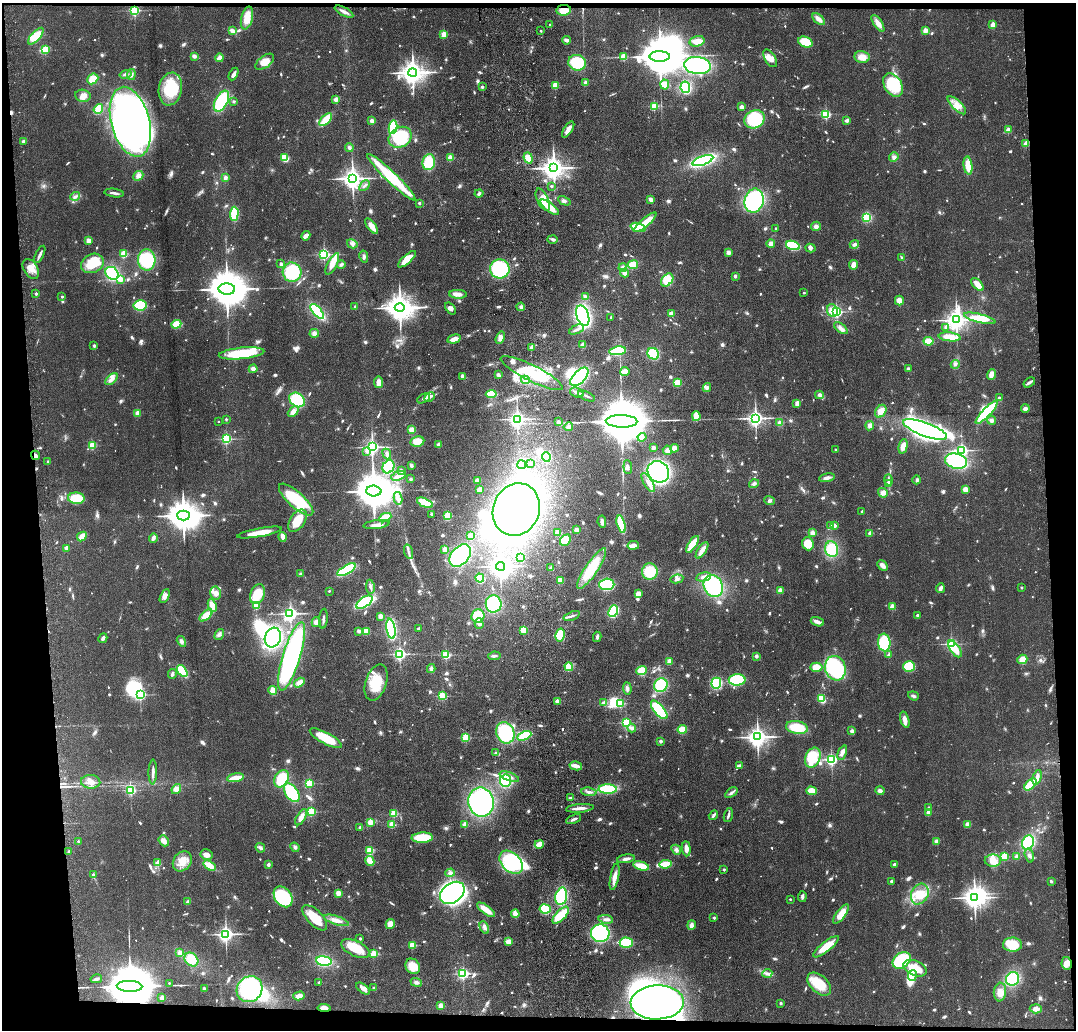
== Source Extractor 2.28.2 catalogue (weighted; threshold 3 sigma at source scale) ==
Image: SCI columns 115-4409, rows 114-4223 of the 4525 x 4336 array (HDU 1 of 3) = the unmasked area's bounding box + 8 px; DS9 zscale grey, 4 x 4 block average (1 PNG px = mean of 4 x 4 image px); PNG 1078 x 1032 px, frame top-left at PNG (2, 3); each listed source drawn as its Kron ellipse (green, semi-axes under 4 px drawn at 4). Shown black and unused: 8% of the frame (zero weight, under 3 of 4 exposures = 6% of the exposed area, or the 3 px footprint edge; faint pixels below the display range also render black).
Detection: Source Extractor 2.28.2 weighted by HDU 2 'WHT'. Background 0.0633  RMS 0.006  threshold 0.0272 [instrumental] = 3 sigma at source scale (4.5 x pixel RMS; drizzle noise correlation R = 1.50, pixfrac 1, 0.05/0.05 arcsec/px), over >= 5 px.
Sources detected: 1120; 4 too faint to see at this stretch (4 x 4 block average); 35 inside a brighter object's white glare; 3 cosmic-ray / hot-pixel residue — neither listed nor drawn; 8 coinciding with a brighter row at this scale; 54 inside a brighter listed object's ellipse — not listed separately; of the other 1016, all 500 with FLUX_AUTO >= 8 (the completeness limit of this list) listed and drawn (516 fainter detections not listed), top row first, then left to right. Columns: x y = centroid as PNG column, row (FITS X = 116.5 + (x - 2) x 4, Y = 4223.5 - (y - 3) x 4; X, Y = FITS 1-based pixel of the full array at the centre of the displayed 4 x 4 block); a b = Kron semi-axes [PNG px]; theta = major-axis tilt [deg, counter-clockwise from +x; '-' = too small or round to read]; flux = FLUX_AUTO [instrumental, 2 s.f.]
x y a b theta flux
564 10 7 5 7 46
134 11 2 2 - 620
344 12 10 3 -28 18
247 18 11 5 77 58
819 19 7 4 -43 24
878 23 9 4 -57 26
550 25 2 2 - 10
993 25 2 2 - 110
925 30 2 2 - 100
232 31 3 3 - 20
541 31 2 2 - 14
444 34 2 2 - 150
36 36 10 4 48 79
567 40 4 3 - 16
697 41 7 5 14 34
805 42 7 5 -21 88
45 50 2 2 - 220
194 56 4 3 - 13
660 56 10 5 0 21000
624 57 2 2 - 170
862 57 7 6 - 37
219 58 4 3 - 20
770 58 10 5 -58 29
265 62 11 5 37 47
577 63 9 8 - 150
697 66 13 8 -8 400
413 72 4 4 - 4200
125 74 6 3 15 12
234 74 7 3 62 15
131 75 5 4 - 11
93 79 6 4 42 59
586 83 2 2 - 66
665 84 5 4 - 28
555 85 2 2 - 180
893 85 13 8 -58 170
482 87 2 2 - 28
685 87 6 5 - 170
170 89 16 11 79 180
83 96 8 6 -10 27
336 99 2 2 - 83
221 101 11 6 61 210
234 101 2 2 - 18
957 105 12 5 -44 33
654 106 2 2 - 260
742 107 2 2 - 71
98 109 5 3 - 54
826 114 2 2 - 470
755 119 11 8 28 250
326 120 8 3 48 110
847 120 3 2 - 17
372 121 3 3 - 22
130 122 36 19 -75 1400
393 127 7 4 80 170
568 129 9 3 58 29
1008 130 2 2 - 99
400 137 12 10 32 240
23 141 3 2 - 11
1026 144 2 2 - 95
349 147 4 4 - 9.7
894 157 5 4 - 11
285 158 4 3 - 83
450 158 2 2 - 140
528 158 5 4 - 32
703 161 11 4 20 380
429 162 8 6 82 90
968 165 9 4 -83 56
554 168 4 3 - 4100
138 176 5 4 - 19
391 177 33 5 -44 210
225 178 2 2 - 53
353 178 3 3 - 2900
364 186 6 2 48 8.1
551 186 2 2 - 14
114 193 10 2 -7 12
479 193 4 3 - 8.8
75 196 5 3 - 9.4
651 199 4 3 - 15
543 200 12 5 -65 42
564 201 7 3 -27 11
754 201 12 9 78 300
419 203 2 2 - 24
550 207 11 4 -37 78
234 214 7 4 88 120
867 217 4 3 - 92
645 222 14 4 41 69
371 226 9 3 -53 45
816 226 5 4 - 13
638 227 8 3 -16 110
776 228 2 2 - 14
306 236 5 3 - 21
553 239 5 3 - 8.7
88 241 2 2 - 100
352 244 5 3 - 12
771 244 4 3 - 18
793 245 7 4 -18 200
854 245 5 3 - 15
810 248 5 3 - 9.3
728 252 4 3 - 13
40 254 9 2 64 13
124 254 2 2 - 230
324 254 2 2 - 700
364 256 6 3 -79 9
902 258 3 2 - 8.3
407 259 11 3 41 67
147 260 10 9 - 210
92 263 12 9 25 100
281 264 3 2 - 11
332 264 12 5 63 40
341 264 4 3 - 8.1
633 265 5 4 - 60
853 265 5 4 - 26
623 267 4 4 - 12
31 269 11 7 -59 36
500 269 9 9 - 270
292 272 9 9 - 170
112 273 7 6 - 200
625 273 4 4 - 17
735 276 2 2 - 29
120 279 2 2 - 100
667 280 7 5 49 70
977 284 8 4 -47 37
227 289 8 5 -3 17000
804 293 2 2 - 9.8
36 294 2 2 - 23
458 294 9 4 -3 24
585 296 4 3 - 10
62 297 2 2 - 13
899 301 5 4 - 29
140 305 6 5 - 160
355 306 2 2 - 9.7
521 307 4 3 - 11
400 308 5 4 - 6900
450 308 7 4 -51 14
832 311 6 5 - 56
317 312 9 3 -49 290
837 312 2 2 - 790
671 314 4 4 - 13
583 316 10 6 -73 650
611 317 2 2 - 12
980 318 16 4 -14 220
956 320 3 3 - 3000
176 324 5 4 - 61
946 327 2 2 - 45
841 328 8 4 -38 18
577 329 8 3 24 14
314 333 4 4 - 17
950 337 11 4 -6 54
500 338 6 4 71 20
454 339 7 3 13 33
928 341 5 3 - 62
583 345 2 2 - 87
94 346 2 2 - 31
532 347 2 2 - 65
617 351 8 3 9 190
241 353 23 5 6 180
653 354 6 5 - 140
955 364 4 3 - 8.2
253 369 4 4 - 13
908 369 3 3 - 8.5
625 372 4 4 - 32
532 373 34 8 -27 180
991 374 5 3 - 25
498 375 3 2 - 12
462 376 4 4 - 8.4
579 377 11 6 46 430
111 379 7 4 42 18
525 380 4 3 - 12
379 382 6 3 -84 32
677 383 3 3 - 59
1029 383 6 2 35 11
707 388 4 3 - 9.7
577 393 7 4 -23 15
491 394 5 3 - 110
819 395 4 4 - 13
587 396 9 2 -24 10
429 397 5 3 - 12
423 398 7 2 29 8.6
999 398 2 2 - 19
297 400 8 6 -38 180
797 403 4 3 - 17
1025 409 4 4 - 13
881 411 7 5 55 37
293 412 6 4 44 25
987 412 15 4 46 270
138 413 2 2 - 110
696 416 5 3 - 84
756 418 3 3 - 1800
226 419 2 2 - 13
517 419 2 2 - 1700
991 420 4 4 - 12
621 421 16 6 -1 46000
218 422 2 2 - 8.4
558 422 4 3 - 9.2
780 423 4 4 - 18
870 426 5 4 - 17
568 427 5 4 - 13
925 429 23 6 -20 1600
411 430 3 3 - 33
642 437 4 4 - 12
226 439 2 2 - 580
417 441 7 5 11 45
438 444 3 2 - 12
92 445 2 2 - 240
903 446 7 4 77 27
372 447 3 2 - 1400
653 448 3 2 - 11
674 448 4 4 - 19
667 450 5 4 - 17
836 450 2 2 - 8.1
962 450 2 2 - 1000
366 451 4 3 - 8.6
387 454 5 3 - 9.4
35 455 5 3 - 9.4
546 457 5 4 - 150
956 461 11 7 -13 340
48 462 2 2 - 26
530 464 2 2 - 17
411 465 3 2 - 11
522 465 4 4 - 190
388 467 7 5 59 140
628 467 7 3 -85 10
401 470 2 2 - 11
658 472 11 10 - 770
398 476 7 4 19 20
827 478 8 3 10 16
410 479 2 2 - 29
888 480 5 2 - 8.8
917 480 4 3 - 8
477 481 2 2 - 37
648 483 11 3 -59 18
888 483 2 2 - 23
754 484 5 3 - 11
965 489 4 3 - 24
479 490 3 2 - 50
374 491 7 5 -2 15000
883 493 5 4 - 20
76 498 8 6 -4 92
398 498 6 3 -79 14
296 500 22 8 -42 290
770 501 5 3 - 8.7
425 503 8 3 -23 110
516 509 27 23 67 1500
862 511 2 2 - 9
431 514 2 2 - 11
183 515 6 5 - 10000
447 516 3 2 - 110
385 518 6 3 24 78
297 521 12 7 58 110
602 522 6 3 -83 13
376 524 13 3 8 21
621 524 9 4 -74 130
831 525 2 2 - 20
834 526 2 2 - 55
577 530 3 3 - 23
558 532 3 3 - 35
260 533 23 3 10 69
812 533 2 2 - 110
870 533 2 2 - 64
82 536 5 3 - 44
471 536 3 3 - 41
283 537 5 3 - 31
153 538 5 3 - 13
565 540 6 4 48 79
692 544 10 3 56 120
808 544 6 5 - 65
633 545 6 4 10 20
66 548 2 2 - 75
445 549 3 3 - 23
832 549 8 6 -77 160
702 550 9 3 56 29
409 552 7 2 -73 11
460 555 13 8 47 430
521 557 3 2 - 36
883 565 6 3 -46 22
500 566 4 3 - 3100
551 568 4 3 - 10
592 569 24 6 56 130
347 570 10 3 30 310
650 571 8 8 - 110
301 574 4 3 - 9.6
704 577 8 3 11 15
480 578 4 3 - 120
677 579 6 4 10 10
560 580 3 3 - 44
607 584 7 6 - 190
713 586 11 9 -60 260
370 587 7 3 -80 11
940 588 5 2 - 18
1022 588 2 2 - 18
780 590 2 2 - 98
329 591 2 2 - 9.6
216 593 6 5 - 22
638 593 2 2 - 43
257 594 10 7 67 91
165 596 7 3 63 22
364 602 9 5 34 280
494 604 8 8 - 230
212 605 6 4 -66 44
256 606 2 2 - 210
892 607 2 2 - 110
613 611 6 4 63 210
290 614 3 2 - 870
206 615 8 4 42 58
918 615 2 2 - 36
380 616 3 3 - 23
478 616 6 6 - 120
572 616 8 2 20 10
323 619 10 2 85 11
316 622 5 4 - 18
817 622 7 3 -20 23
479 624 5 3 - 11
391 629 10 4 -81 300
419 629 3 3 - 11
523 630 4 3 - 58
359 631 3 3 - 9.8
366 631 4 3 - 50
219 634 6 4 57 11
560 635 6 4 76 94
597 637 5 3 - 8.6
103 638 5 3 - 11
273 638 10 8 71 450
181 641 6 3 -58 11
884 642 9 6 -83 230
951 644 2 2 - 740
955 649 9 5 -55 64
400 654 2 2 - 890
446 655 2 2 - 350
889 655 2 2 - 49
292 656 36 8 73 1000
494 656 6 3 8 9.3
756 656 2 2 - 40
1022 659 5 4 - 31
669 661 3 3 - 28
569 667 4 4 - 56
816 667 6 4 2 42
909 667 6 5 - 130
835 668 12 10 -72 320
431 669 4 4 - 8.8
182 671 7 3 -54 170
642 671 5 4 - 73
173 674 5 2 - 10
737 680 8 5 0 200
376 682 19 10 72 110
299 683 6 4 33 26
716 683 5 5 - 120
661 685 7 6 - 160
627 688 6 3 -84 9.9
273 691 4 3 - 49
140 695 2 2 - 630
442 696 2 2 - 310
913 696 6 3 -20 8.6
821 699 4 3 - 120
557 701 2 2 - 69
604 702 4 3 - 11
620 703 2 2 - 270
659 710 11 5 -50 170
905 720 8 4 -73 27
626 723 2 2 - 440
797 727 11 6 -11 110
632 728 4 4 - 12
682 729 5 4 - 72
852 731 2 2 - 58
505 733 11 9 -67 240
524 736 7 3 25 190
758 737 3 3 - 3000
326 738 18 5 -28 130
466 738 2 2 - 290
661 741 2 2 - 40
496 753 2 2 - 26
842 753 8 3 65 19
813 758 10 7 67 120
831 759 2 2 - 870
576 766 6 2 -12 37
739 766 3 2 - 17
153 772 12 2 88 17
509 777 10 3 -19 22
1037 777 8 3 75 23
236 778 8 3 10 61
281 779 9 6 63 130
505 781 6 5 - 140
91 782 10 7 -5 34
309 783 2 2 - 280
1030 785 7 3 42 150
176 789 5 4 - 27
608 789 9 4 -1 170
131 790 2 2 - 450
811 791 5 4 - 55
880 791 4 4 - 13
589 792 8 3 -7 12
292 793 10 6 -56 220
731 793 7 3 36 10
571 798 3 2 - 8.7
481 802 14 13 - 640
929 807 2 2 - 11
580 808 14 2 5 29
311 812 2 2 - 360
928 813 2 2 - 98
394 814 2 2 - 240
713 815 5 2 - 9.7
728 815 7 2 73 9.5
301 817 9 4 59 28
574 819 8 2 21 10
370 822 2 2 - 140
465 824 3 3 - 25
968 824 4 3 - 17
392 825 2 2 - 150
360 828 2 2 - 35
422 838 10 5 3 130
78 841 2 2 - 14
164 841 6 4 -52 19
936 841 4 3 - 10
1028 843 7 6 - 160
539 844 4 3 - 37
295 847 5 3 - 8.6
260 848 5 3 - 11
686 849 7 4 -84 26
370 850 2 2 - 260
676 850 5 4 - 11
69 851 2 2 - 17
206 855 6 5 - 25
1004 856 2 2 - 240
1029 856 7 3 -72 10
1016 857 2 2 - 100
626 859 9 3 9 18
182 861 11 8 49 48
370 861 5 4 - 37
993 861 8 6 0 32
511 862 13 9 -44 250
158 863 2 2 - 100
665 864 6 3 6 95
894 864 4 3 - 8
209 865 7 4 -35 47
268 865 3 3 - 8.5
641 866 8 3 -15 76
724 869 2 2 - 17
450 873 4 4 - 12
93 875 2 2 - 18
615 877 13 4 79 30
891 881 2 2 - 20
1051 881 3 2 - 8.4
338 893 4 4 - 19
452 893 13 9 36 820
920 894 11 8 63 68
561 896 9 5 77 200
283 897 11 8 -54 280
802 897 5 3 - 9.2
975 898 3 3 - 3300
790 899 2 2 - 9.7
188 902 3 3 - 14
545 909 5 4 - 85
486 910 11 3 -36 56
515 914 4 3 - 37
841 914 11 4 53 58
561 915 10 5 46 94
315 918 16 7 -46 97
714 918 2 2 - 20
606 919 7 3 -8 13
336 920 13 3 -18 33
390 924 5 4 - 34
691 925 5 4 - 15
484 927 6 4 -63 15
600 933 9 9 - 420
226 934 3 3 - 1700
360 939 2 2 - 15
508 941 4 3 - 20
626 943 6 5 - 97
412 945 2 2 - 200
1012 945 9 7 -2 100
826 947 16 5 38 74
355 948 15 7 -25 75
180 953 3 3 - 28
373 954 2 2 - 220
191 959 7 6 - 80
902 960 10 7 35 280
324 961 8 5 -7 170
1067 963 6 5 - 31
413 966 8 6 -53 59
915 968 12 7 -23 110
767 973 5 3 - 10
463 974 2 2 - 740
912 976 5 3 - 16
96 979 5 3 - 10
1013 979 7 6 - 250
319 982 2 2 - 20
416 982 6 4 -20 11
169 983 2 2 - 8.5
819 984 14 8 -42 110
129 986 13 5 -2 38000
374 988 2 2 - 25
204 989 3 3 - 8.4
249 989 13 12 - 350
363 989 8 4 -37 20
1000 992 9 6 84 29
299 996 5 4 - 23
162 998 2 2 - 80
657 1002 26 17 2 1200
781 1003 2 2 - 21
440 1006 2 2 - 85
324 1008 6 4 -5 23
1036 1009 6 4 -4 24
Overlapping masked pixels (flux is a lower limit): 6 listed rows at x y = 564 10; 134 11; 35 455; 129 986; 657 1002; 324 1008
Diffuse or blended objects may show on this block-average render without a row.